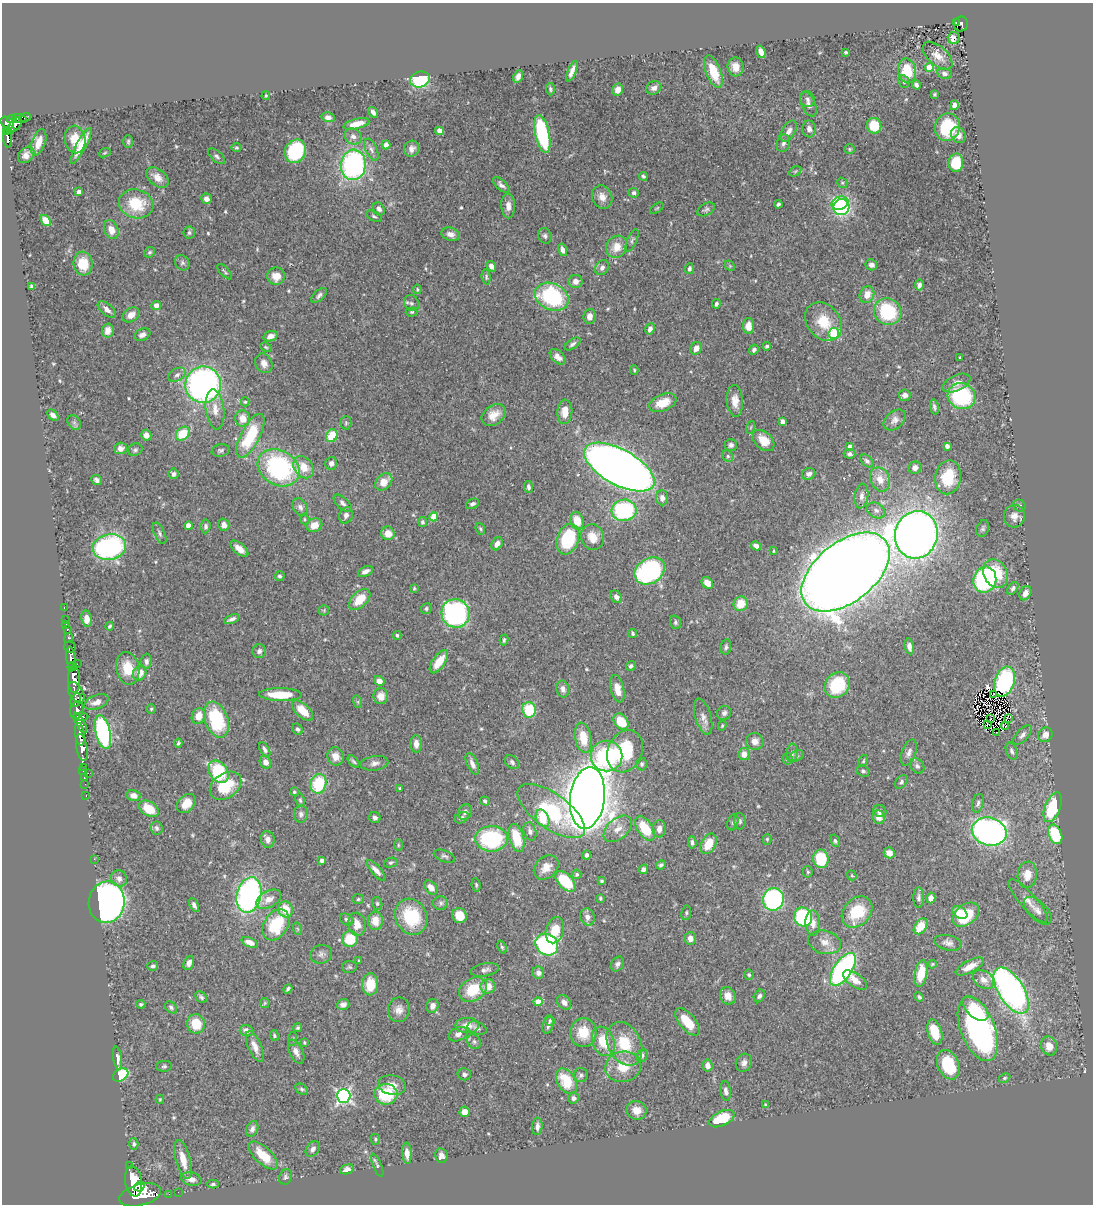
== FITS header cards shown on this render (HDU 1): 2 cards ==
NAXIS1  =                 1091
NAXIS2  =                 1202

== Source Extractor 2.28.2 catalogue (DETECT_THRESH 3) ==
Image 1091 x 1202 px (HDU 1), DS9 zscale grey, 1 PNG px = 1 image px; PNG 1095 x 1206 px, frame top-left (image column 1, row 1202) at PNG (2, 3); each listed source drawn as its Kron ellipse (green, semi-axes under 4 px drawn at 4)
Background 0.64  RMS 0.022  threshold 0.0649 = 3 sigma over >= 5 px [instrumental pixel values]
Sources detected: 553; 4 with non-positive FLUX_AUTO (blend fragments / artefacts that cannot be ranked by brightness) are neither listed nor drawn; of the other 549, the 500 brightest by FLUX_AUTO listed and drawn (49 fainter detections omitted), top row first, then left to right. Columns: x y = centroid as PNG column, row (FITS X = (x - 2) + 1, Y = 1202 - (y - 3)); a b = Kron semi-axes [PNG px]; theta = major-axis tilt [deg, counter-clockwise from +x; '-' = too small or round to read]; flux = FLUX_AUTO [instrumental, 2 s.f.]
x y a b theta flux
956 22 3 2 - 26
961 24 7 7 - 190
954 38 6 6 - 6.8
761 52 6 4 -74 9.5
846 52 3 3 - 2
938 56 18 9 -42 15
736 67 9 8 - 15
929 68 4 4 - 36
572 71 11 4 68 7.7
907 71 12 8 -79 47
713 72 17 7 -69 38
944 73 7 5 -10 4.9
518 77 6 4 67 6.3
420 79 10 8 14 94
904 82 7 5 -64 2.9
916 85 4 3 - 3.8
654 88 8 6 27 6.4
550 89 6 4 -87 2.9
618 89 6 5 - 14
935 94 4 3 - 1.8
266 96 4 3 - 1.8
807 99 8 7 - 4.4
808 104 13 7 -66 6.8
954 105 5 4 - 6.3
373 112 6 4 -55 5.1
25 117 6 3 19 90
328 117 6 5 - 6
12 119 5 4 - 410
19 119 7 4 -12 200
7 123 7 5 -33 680
15 124 8 5 53 440
356 124 13 5 14 16
874 126 8 7 - 42
947 127 14 12 73 62
11 129 4 3 - 150
809 129 8 7 - 6.1
440 131 4 4 - 7.2
789 131 11 6 59 8.1
7 132 4 2 - 200
542 134 19 7 -77 150
958 135 8 7 - 8.5
353 136 9 7 -34 6.6
7 138 10 3 -86 250
75 139 14 10 -80 26
128 141 6 5 - 2.4
39 142 14 6 71 15
783 143 9 6 75 4.7
386 145 5 4 - 5.9
81 146 20 5 62 26
236 148 5 4 - 2.4
412 149 8 7 - 6.8
849 149 5 5 - 1.9
371 150 12 5 -65 5.5
295 151 12 10 59 95
105 153 6 4 20 1.7
26 155 9 7 45 9.1
217 156 10 5 -40 4.3
956 163 9 7 86 46
353 165 15 12 84 290
795 171 6 4 31 2
643 176 4 3 - 3.1
157 177 13 8 -39 13
842 183 5 4 - 2.1
501 185 10 5 -43 5.3
79 192 4 4 - 5.8
634 193 5 4 - 3.8
602 197 12 9 -65 12
206 199 5 5 - 7.8
840 203 8 6 21 120
136 204 17 14 -15 58
778 204 4 3 - 4
508 206 12 7 -87 11
841 207 8 8 - 140
657 208 8 4 35 1.9
379 209 7 5 -58 5.2
706 209 9 6 30 3.8
374 216 8 4 -25 3
46 221 6 4 -52 18
111 230 10 7 -68 15
189 233 6 6 - 3.6
450 234 9 6 -16 8.4
545 236 8 6 -64 4.1
632 240 12 4 66 3.5
617 247 11 10 - 21
563 250 6 4 -76 6
150 252 5 5 - 2.3
182 263 8 6 -55 3.9
83 264 12 9 -82 32
871 265 6 5 - 6.9
491 266 5 4 - 9.5
730 266 6 4 -45 1.8
602 268 8 6 58 5.4
689 269 5 4 - 3.5
225 272 10 3 -47 2.3
276 276 9 8 - 18
486 277 7 4 -84 2.6
576 281 7 6 - 8.3
919 285 5 4 - 6
32 286 4 3 - 3.5
417 289 5 3 - 1.9
319 295 9 5 44 4.7
867 295 9 7 66 15
552 297 18 13 -24 150
411 303 8 7 - 4.4
716 304 5 4 - 3.8
156 305 5 4 - 8.2
107 309 11 5 -41 7.2
412 312 6 4 4 2.2
888 312 14 13 - 97
131 315 9 6 35 13
590 316 7 6 - 7.8
824 322 21 16 -51 42
748 326 8 5 -89 16
650 329 6 4 66 5.7
108 330 7 6 - 8.3
834 334 5 5 - 110
142 335 8 6 24 8
270 336 7 5 19 10
573 344 9 4 35 4.2
767 346 4 3 - 2.6
266 347 6 4 -22 2.2
696 348 7 5 59 9.4
754 350 5 4 - 3.6
558 357 9 6 -44 10
960 358 3 3 - 1.8
264 363 10 8 -62 8.9
634 370 4 4 - 1.9
177 375 9 6 32 5.8
957 383 15 7 25 10
203 385 18 18 - 530
905 395 6 6 - 6.6
961 396 14 12 -24 130
735 401 16 8 -85 15
245 402 4 4 - 2.3
663 403 14 8 22 27
934 407 7 4 -79 3.4
215 409 20 9 -83 17
565 412 12 7 86 19
53 415 6 4 -44 5.8
494 415 13 9 36 17
243 419 8 7 - 19
895 420 12 8 40 8
782 421 4 4 - 7.7
74 422 8 6 -54 3.8
346 423 7 5 88 2.5
751 427 6 4 71 2
183 434 8 6 45 45
146 435 5 5 - 10
250 436 24 9 63 80
332 436 6 5 - 48
764 440 12 8 -44 23
731 445 6 6 - 4.4
947 446 4 4 - 4.5
850 447 4 4 - 7
121 448 6 6 - 8
135 450 7 6 - 3.5
221 450 9 6 11 3.6
850 454 6 4 -3 3.8
728 456 6 5 - 2.9
867 461 8 5 -45 4.3
331 463 6 6 - 6.4
304 467 12 9 -54 24
619 467 39 17 -29 2500
279 468 22 17 -30 220
915 468 6 6 - 7.3
174 474 5 5 - 4.8
809 474 7 5 19 6.3
948 477 17 13 79 54
880 479 12 9 -67 18
97 480 5 5 - 4.8
384 482 10 7 47 21
528 487 6 4 -83 4.1
861 496 12 6 82 7
662 498 7 6 - 7.9
343 503 11 5 -43 6
473 504 7 4 24 4.3
1019 505 6 5 - 2.9
300 507 9 7 -58 5.9
624 510 12 10 6 160
876 510 10 7 -31 6.4
346 515 8 6 64 7
1014 516 11 10 - 11
434 517 4 4 - 45
304 519 5 3 - 1.7
577 521 9 6 -75 29
423 522 5 4 - 3.2
224 525 6 5 - 9
314 525 8 6 22 16
188 526 4 4 - 16
206 526 7 5 85 4.2
983 528 8 6 70 3.4
480 529 6 4 -68 2.2
160 533 11 5 -64 4.5
388 533 7 6 - 19
916 535 24 21 76 1400
592 537 13 11 -67 23
568 539 16 10 69 99
497 544 7 5 59 8
756 546 5 4 - 8.2
109 547 17 12 10 280
239 549 11 5 -41 11
773 551 3 2 - 1.7
365 571 8 4 25 7.1
650 571 16 12 33 270
845 572 51 30 38 5100
996 574 15 11 -62 54
280 576 5 5 - 3.1
985 580 13 11 72 180
707 583 6 5 - 14
414 588 4 3 - 1.7
1013 588 7 4 54 4.1
1025 593 7 5 61 12
616 597 7 5 -56 6.4
360 599 13 7 45 34
741 604 7 7 - 29
64 608 3 2 - 23
426 609 6 5 - 2.6
324 610 5 5 - 2
455 613 14 14 - 370
65 619 2 2 - 15
87 619 8 5 -81 10
232 619 8 4 23 5.1
675 622 7 5 -72 3.6
66 624 3 2 - 19
110 626 4 3 - 2.3
67 629 3 3 - 57
633 633 5 3 - 2.5
397 635 4 4 - 3.2
69 638 5 3 - 190
504 640 5 4 - 3.1
909 646 8 4 -78 6.8
70 647 6 5 - 350
726 647 7 5 78 3.4
259 651 7 6 - 4.6
71 658 11 4 -84 1400
146 661 7 5 86 4.9
439 662 13 6 55 29
77 664 2 2 - 16
631 666 5 4 - 3.1
72 667 5 3 - 630
128 668 16 11 -79 33
140 673 7 6 - 18
74 679 14 6 -87 2900
379 681 5 4 - 12
1004 682 15 10 73 140
837 685 13 11 45 77
563 689 8 6 -79 6.9
617 689 14 6 -76 17
76 692 11 7 -61 1400
994 694 2 2 - 1.7
280 695 21 6 -1 44
381 696 8 7 - 14
76 700 7 4 63 500
96 702 13 6 22 10
358 702 6 4 -73 2.1
151 709 5 4 - 2
77 710 9 6 73 1000
302 710 13 6 -43 30
529 710 8 7 - 56
724 713 7 6 - 4.8
199 716 8 6 67 19
81 717 8 3 1 570
703 717 19 8 -73 10
1009 718 4 3 - 5.2
990 719 3 2 - 1.7
216 720 19 11 -70 93
621 722 9 6 -51 37
81 723 11 4 -59 550
988 724 4 3 - 1.8
722 726 5 3 - 1.8
1005 726 4 2 - 5.6
298 729 6 5 - 3.4
103 732 17 7 -76 220
997 732 2 2 - 110
80 734 11 4 -82 1500
1022 735 12 6 47 6.1
1045 735 8 7 - 13
583 738 15 8 -79 32
755 741 9 8 - 10
178 743 4 3 - 2.4
416 744 8 5 -87 9.5
82 747 14 5 -80 2100
265 750 8 4 -59 4.4
625 751 22 17 65 86
1012 751 9 5 -69 3.9
792 753 9 5 83 4
909 753 14 7 70 6.8
744 754 6 6 - 13
335 756 9 8 - 12
607 756 16 15 - 140
797 756 8 5 27 3.4
788 759 5 5 - 6.4
354 761 7 2 -45 2.6
863 761 6 4 62 2.4
266 762 7 5 -58 9.4
512 762 8 6 -44 4.2
375 763 14 7 9 8.1
472 764 11 5 -67 8.5
642 764 6 5 - 3.5
917 766 8 6 -49 5.2
83 767 3 2 - 30
83 771 2 2 - 21
863 771 7 5 -33 3.4
219 772 12 8 -55 91
88 773 2 2 - 55
84 777 3 2 - 27
901 782 7 5 54 3.3
85 784 2 2 - 15
318 784 10 8 71 74
226 786 17 12 35 55
400 788 3 3 - 2
294 792 4 4 - 1.8
86 795 3 2 - 30
134 795 7 5 -14 11
587 798 31 17 83 4000
300 800 7 4 -79 2.6
485 801 5 3 - 3
978 803 9 5 76 4.3
186 804 11 8 48 19
1053 807 15 7 69 97
149 809 11 7 -33 33
551 811 39 17 -36 120
880 811 7 6 - 4.1
465 812 8 7 - 5.4
301 814 8 7 - 4.8
879 817 7 6 - 12
375 818 6 5 - 4.9
462 818 7 5 27 3.8
543 818 9 6 -65 39
740 821 8 5 -89 3.8
733 822 8 5 71 3
157 828 7 6 - 3.9
645 828 14 7 -55 52
618 829 16 10 40 16
659 829 8 6 85 9.2
530 831 9 6 -72 5.6
989 831 17 14 -14 550
1055 834 10 6 -68 72
517 838 14 7 -74 40
268 839 8 6 -83 8.6
491 839 16 12 1 140
767 839 5 4 - 2
835 841 6 4 -70 2.6
692 842 6 4 -86 3.4
708 844 11 7 61 29
398 845 5 3 - 1.7
889 853 6 5 - 9.2
587 855 4 4 - 3.7
444 856 11 5 -20 3.9
94 859 2 2 - 67
821 859 9 7 -82 71
322 860 4 3 - 4.9
391 863 7 4 14 2.5
661 865 5 4 - 3.4
546 867 14 10 43 17
643 869 5 4 - 6
376 870 13 5 -48 8.6
808 872 6 5 - 2.3
577 874 5 4 - 3.8
852 875 5 4 - 1.7
1027 875 13 9 83 19
119 878 8 7 - 8.2
565 881 12 7 -46 85
602 881 3 3 - 1.8
476 885 7 4 -80 2.2
431 887 8 5 -48 12
249 895 18 12 76 440
600 898 4 3 - 2
919 898 10 5 -90 4.5
931 898 5 4 - 11
269 899 13 8 30 13
358 899 5 5 - 2.3
773 899 11 10 - 240
1028 901 28 8 -49 15
107 902 21 18 83 730
377 903 7 5 -76 2.5
441 903 7 7 - 3.9
194 905 7 4 -64 4.9
286 909 8 7 - 29
1038 911 17 9 -45 11
857 912 17 13 47 61
686 913 7 5 81 2.5
960 913 8 5 -30 16
966 915 15 10 38 66
460 916 8 7 - 28
411 917 18 15 -61 79
587 917 8 7 - 7.5
803 917 10 9 - 140
347 920 7 5 -34 3.2
375 921 9 7 89 20
813 923 12 7 -87 9.7
357 924 11 8 -81 16
276 925 17 12 59 81
921 926 9 5 55 31
298 929 6 4 -70 2
555 930 13 9 74 30
690 938 6 5 - 8.3
350 939 8 8 - 49
250 942 8 5 -23 12
825 942 16 11 -16 15
948 943 14 7 -12 7.1
547 945 12 10 -35 240
502 947 7 4 -69 2.5
321 954 11 9 15 6.6
359 961 3 3 - 2.1
189 963 7 5 67 6.3
617 964 8 6 55 4.7
932 964 4 3 - 1.7
153 966 5 5 - 3.2
349 967 7 6 - 2.8
970 967 15 6 27 17
843 969 19 8 56 310
485 970 14 6 11 6.4
538 973 6 6 - 6.6
921 973 13 6 80 34
749 975 5 5 - 2.9
983 979 11 8 -33 12
855 980 14 6 -34 15
370 984 11 8 88 35
488 986 7 7 - 20
288 989 5 3 - 3.5
473 990 15 11 32 50
1011 990 26 12 -57 580
728 996 9 7 -62 12
759 996 7 5 56 4.2
201 997 7 5 -46 3.2
919 997 5 3 - 2.6
538 1002 4 4 - 18
564 1002 8 6 -47 6.9
265 1003 5 5 - 1.7
141 1004 4 4 - 2.7
343 1005 6 5 - 6.6
432 1006 7 6 - 10
171 1007 7 5 -42 3.1
975 1008 16 8 -42 30
399 1010 12 11 - 11
550 1020 5 5 - 2.7
687 1022 16 8 -50 35
196 1024 10 9 - 35
467 1025 12 7 -1 16
548 1025 9 5 71 5.1
298 1028 4 4 - 2.5
477 1028 10 6 -18 4.4
978 1029 34 17 -69 370
247 1031 7 5 -17 9.8
935 1032 13 7 -74 37
583 1033 14 13 - 35
458 1034 10 6 25 7.4
274 1035 5 4 - 2.7
293 1039 7 4 83 2
603 1041 15 11 -67 40
474 1042 8 6 -56 3.7
304 1043 4 3 - 2.1
624 1044 23 16 -63 51
255 1046 16 6 -67 12
1049 1046 9 8 - 17
296 1052 13 6 -64 9.2
642 1055 7 5 69 4.2
117 1058 12 3 -80 7.7
744 1063 9 8 - 6.8
948 1065 15 10 -67 63
164 1066 8 5 1 3
708 1066 6 5 - 9.7
623 1067 18 15 10 33
464 1074 7 6 - 4.5
121 1075 8 6 34 86
581 1075 7 6 - 4.1
1004 1078 6 4 27 2.2
566 1081 14 9 -59 53
392 1085 14 10 -10 14
302 1089 7 5 -39 2.8
726 1091 10 5 -83 6.1
386 1094 11 10 - 67
343 1096 7 7 - 360
573 1098 5 5 - 4.9
160 1099 4 4 - 1.8
765 1105 4 3 - 1.7
637 1110 10 9 - 14
465 1112 5 5 - 15
722 1119 13 7 24 55
537 1126 9 5 87 5.9
252 1129 8 5 67 5.2
375 1139 5 5 - 2.2
134 1144 5 4 - 3.5
313 1149 8 6 53 5.4
407 1153 10 5 -86 10
263 1155 18 8 -43 38
441 1156 7 6 - 5.9
183 1160 20 7 -75 23
377 1165 12 4 -68 3.1
129 1166 3 3 - 100
347 1169 7 4 13 6.6
285 1177 8 6 66 3.6
191 1179 10 6 -12 9.2
133 1181 15 8 -81 4600
213 1184 5 4 - 2.7
140 1186 5 4 - 1100
178 1192 2 2 - 9.9
169 1194 2 2 - 8.7
140 1195 21 10 15 5600
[49 fainter detections neither listed nor drawn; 4 non-positive-flux detections neither listed nor drawn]